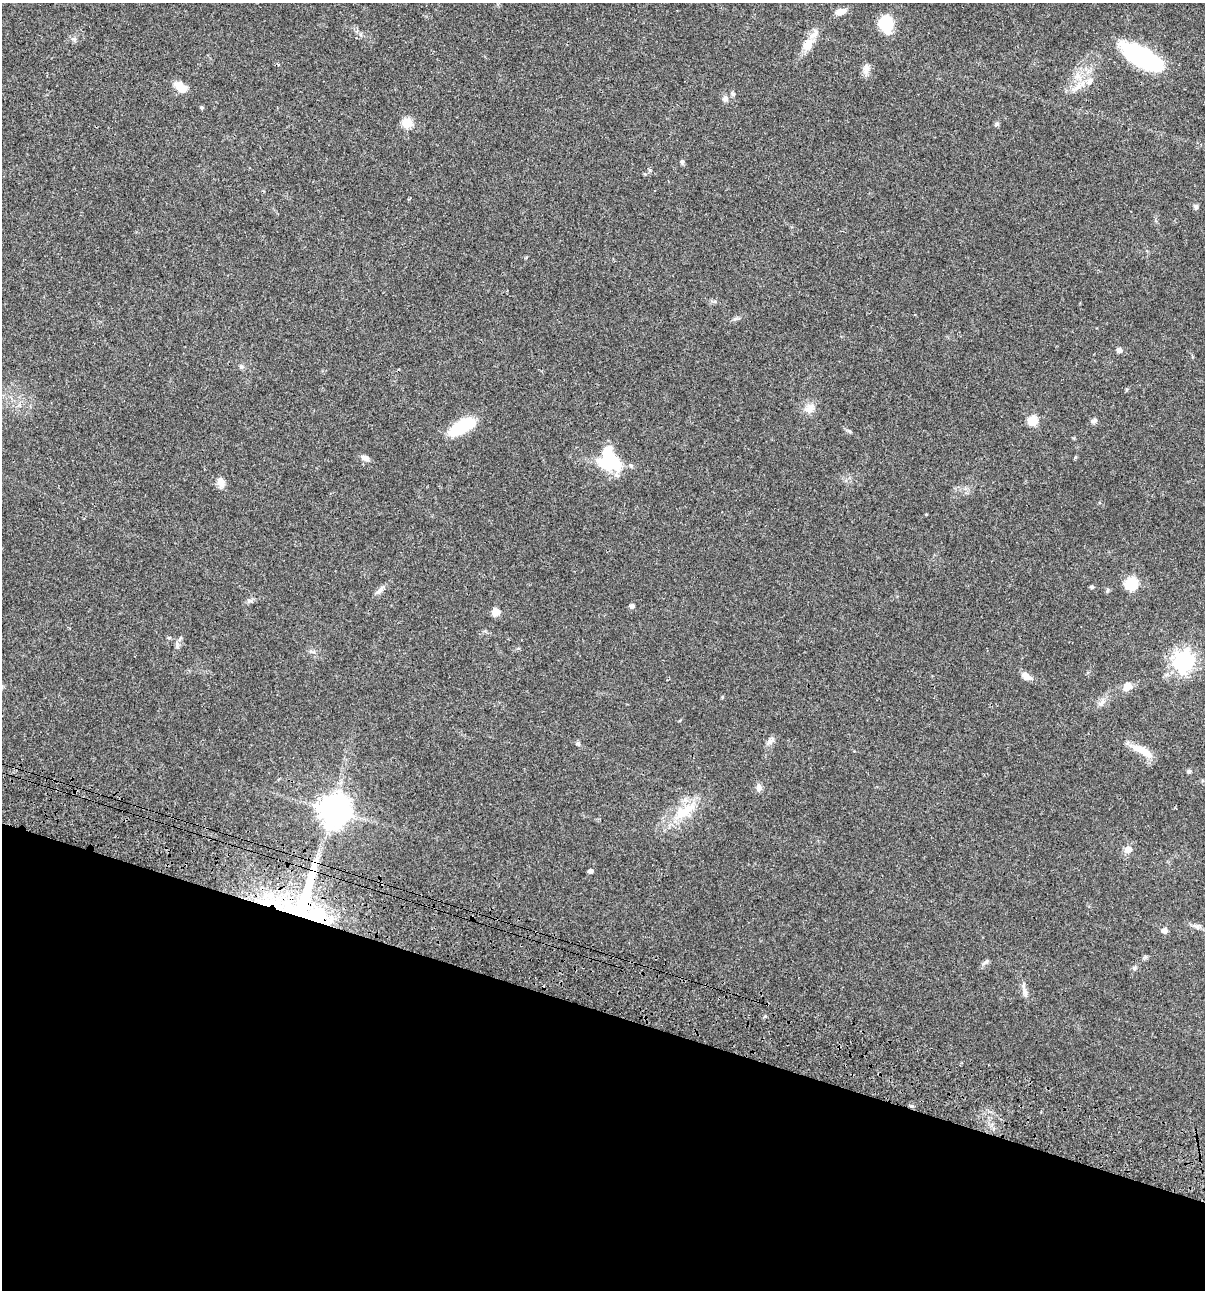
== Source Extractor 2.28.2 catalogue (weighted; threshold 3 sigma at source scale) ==
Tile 15 of 4 x 4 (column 3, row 4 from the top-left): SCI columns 2640-3842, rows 120-1407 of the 5404 x 5387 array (HDU 1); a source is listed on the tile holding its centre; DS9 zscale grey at full resolution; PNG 1207 x 1292 px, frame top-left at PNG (2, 3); no overlay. Shown black and unused: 22% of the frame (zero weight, under 3 of 4 exposures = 9% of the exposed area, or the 3 px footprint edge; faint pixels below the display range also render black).
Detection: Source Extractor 2.28.2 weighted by HDU 2 'WHT'; one run over the whole footprint, this tile lists its part. Background 0.0476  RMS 0.0054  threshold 0.0241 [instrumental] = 3 sigma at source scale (4.5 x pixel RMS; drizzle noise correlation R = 1.50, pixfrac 1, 0.05/0.05 arcsec/px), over >= 5 px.
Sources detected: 54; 1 inside a brighter object's white glare — not listed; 2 inside a brighter listed object's ellipse — not listed separately; the other 51 listed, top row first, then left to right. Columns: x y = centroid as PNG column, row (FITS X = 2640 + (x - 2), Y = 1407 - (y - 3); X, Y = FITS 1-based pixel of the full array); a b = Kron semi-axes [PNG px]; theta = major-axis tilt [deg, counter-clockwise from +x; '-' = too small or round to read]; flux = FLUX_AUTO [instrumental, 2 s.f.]
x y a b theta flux
840 11 14 7 17 3.6
886 24 17 13 -77 17
74 39 6 5 - 1.2
807 45 17 13 62 6.7
1141 57 36 14 -30 79
866 69 14 8 77 2.9
1077 77 8 8 - 3.1
180 87 16 9 -40 5.9
1077 87 23 7 41 5.8
733 94 7 5 -34 1
725 99 8 7 - 1.8
407 123 6 5 - 22
996 124 6 4 70 0.77
682 162 5 5 - 0.81
1195 207 8 6 -67 1.2
1119 350 5 5 - 2.2
241 367 6 5 - 0.92
809 408 15 10 39 4.1
1032 421 6 5 - 23
1093 421 9 6 26 1.3
462 426 29 13 32 22
1075 457 5 4 - 0.61
365 458 11 7 -20 2.2
609 463 28 15 -7 25
221 482 12 9 -74 3.4
1131 583 6 6 - 47
1092 587 5 5 - 0.78
380 590 15 5 48 2.2
249 601 7 4 1 1
632 606 5 5 - 1.5
496 612 8 7 - 5.2
177 644 11 5 -83 1.5
1183 661 8 7 - 290
1026 676 11 6 -32 3.8
1127 687 10 8 53 5
1101 703 13 5 31 2
770 742 9 8 - 2
578 743 6 6 - 1
1142 751 28 9 -29 8.4
1189 771 5 5 - 0.98
759 787 12 6 -88 2.1
334 810 10 10 - 700
685 811 39 13 35 17
1128 849 8 7 - 3.2
590 871 4 4 - 1.9
306 901 77 41 85 89
1197 926 9 6 11 1.6
1164 931 7 6 - 2.1
985 963 12 4 32 1.2
1134 968 6 5 - 0.92
1025 992 17 6 -82 2.5
Overlapping masked pixels (flux is a lower limit): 1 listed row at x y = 306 901
Unlisted compact peaks at least as high as the median listed source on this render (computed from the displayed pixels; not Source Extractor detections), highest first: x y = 201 107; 765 1016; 849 431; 650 170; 1107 591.